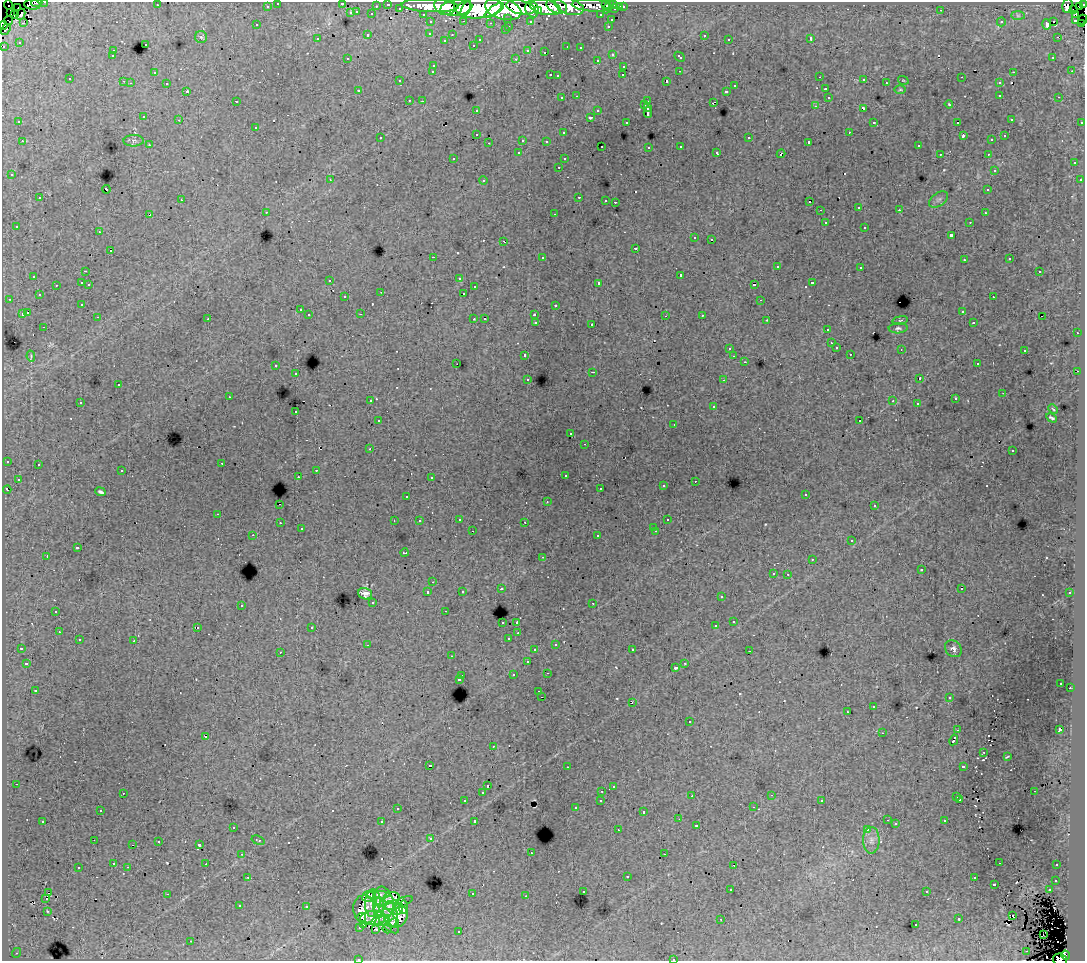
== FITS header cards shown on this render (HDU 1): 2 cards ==
NAXIS1  =                 1083
NAXIS2  =                  959

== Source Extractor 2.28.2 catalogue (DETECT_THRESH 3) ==
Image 1083 x 959 px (HDU 1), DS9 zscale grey, 1 PNG px = 1 image px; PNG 1087 x 963 px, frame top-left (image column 1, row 959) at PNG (2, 2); each listed source drawn as its Kron ellipse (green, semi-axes under 4 px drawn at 4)
Background 280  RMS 1.9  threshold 5.71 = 3 sigma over >= 5 px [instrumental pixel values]
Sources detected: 544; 3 with non-positive FLUX_AUTO (blend fragments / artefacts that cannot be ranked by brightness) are neither listed nor drawn; of the other 541, the 500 brightest by FLUX_AUTO listed and drawn (41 fainter detections omitted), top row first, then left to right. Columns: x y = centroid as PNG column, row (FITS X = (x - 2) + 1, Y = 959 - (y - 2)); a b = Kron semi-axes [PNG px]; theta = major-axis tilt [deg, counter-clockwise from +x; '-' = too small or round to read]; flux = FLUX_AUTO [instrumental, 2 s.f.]
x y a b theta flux
45 2 3 2 - 4.5e+03
37 3 6 3 4 9.6e+03
278 3 3 3 - 5.5e+03
342 3 3 3 - 2.0e+03
388 4 3 3 - 1.1e+04
614 4 3 3 - 9.0e+03
1084 4 3 2 - 1.3e+04
8 5 4 2 - 3.6e+03
32 5 8 5 -5 1.7e+04
157 5 3 2 - 2.0e+02
605 5 4 3 - 8.7e+03
1067 5 7 5 78 9.6e+04
267 6 3 3 - 2.9e+03
376 6 3 2 - 2.2e+03
430 6 28 6 -3 4.7e+05
445 6 10 9 - 3.4e+05
557 6 11 7 -19 1.7e+05
569 6 15 8 -18 1.5e+05
592 6 20 6 -4 4.6e+04
609 6 8 3 62 1.6e+04
1080 6 4 3 - 5.7e+03
18 7 2 2 - 5.4e+02
520 7 14 7 -11 5.7e+05
545 7 16 7 -13 4.3e+05
620 7 3 3 - 2.8e+03
623 7 3 3 - 4.4e+03
400 8 3 3 - 1.5e+03
456 8 16 8 6 5.1e+05
479 8 23 10 6 1.1e+06
466 9 8 4 64 1.8e+05
503 9 18 10 -15 1.1e+06
532 9 8 6 -67 3.5e+05
615 9 3 3 - 1.3e+04
494 10 11 3 34 2.1e+05
941 10 3 2 - 2.4e+02
1073 10 2 2 - 1.7e+03
538 11 4 3 - 1.3e+05
357 12 3 3 - 7.7e+02
11 13 3 3 - 7.7e+03
351 13 3 3 - 1.2e+03
15 14 3 3 - 8.4e+03
21 14 6 3 65 5.4e+03
372 14 3 3 - 1.6e+03
423 14 3 2 - 4.2e+03
1076 14 4 3 - 6.4e+03
601 15 3 3 - 3.1e+03
1018 16 7 4 0 2.5e+02
508 18 3 3 - 1.6e+03
611 20 3 3 - 8.6e+02
1076 20 3 3 - 8.8e+03
1083 20 5 2 - 1.3e+03
9 21 5 2 - 1.8e+03
464 21 3 2 - 8.4e+02
530 21 3 3 - 2.4e+03
1054 21 3 3 - 1.5e+03
431 22 3 3 - 4.4e+03
1001 22 4 4 - 2.7e+02
23 23 3 3 - 3.6e+02
490 23 3 2 - 2.2e+02
1081 23 3 3 - 3.7e+03
1047 24 5 4 - 1.0e+03
3 25 4 3 - 1.7e+04
257 25 3 2 - 2.5e+02
509 26 3 2 - 6.4e+02
608 26 3 2 - 8.3e+02
5 30 6 3 53 2.2e+03
505 30 3 3 - 3.9e+02
430 33 3 3 - 3.0e+02
368 35 3 3 - 9.9e+02
452 35 3 2 - 3.7e+02
704 35 3 3 - 5.9e+02
201 37 6 6 - 2.7e+02
1057 37 2 2 - 3.9e+02
811 38 3 3 - 2.0e+04
317 39 3 3 - 3.9e+02
729 39 3 2 - 2.1e+02
444 40 3 2 - 1.5e+02
480 40 3 3 - 3.8e+02
19 42 3 2 - 1.8e+02
145 44 3 3 - 7.4e+02
473 45 3 3 - 3.3e+02
3 46 3 3 - 2.4e+03
567 47 3 2 - 3.0e+02
580 48 3 3 - 4.5e+02
528 50 3 3 - 5.4e+02
113 51 3 3 - 5.9e+02
544 52 3 2 - 2.2e+02
612 54 3 3 - 6.9e+02
112 56 3 3 - 3.8e+02
680 57 6 3 -43 9.0e+02
1053 57 3 2 - 3.4e+02
347 58 2 2 - 1.0e+02
516 59 3 2 - 1.1e+03
597 60 3 3 - 5.4e+02
434 65 3 3 - 9.0e+02
624 66 3 3 - 5.7e+02
433 71 3 3 - 6.6e+02
679 71 2 2 - 1.1e+02
1072 71 3 3 - 1.1e+02
154 72 3 3 - 3.1e+02
1013 72 3 2 - 6.6e+02
550 75 3 2 - 8.1e+02
623 75 3 2 - 2.1e+02
558 76 3 3 - 3.3e+02
820 77 3 2 - 2.2e+02
962 77 3 2 - 1.1e+02
70 79 3 3 - 4.4e+02
864 80 3 2 - 3.7e+02
903 80 5 3 - 1.1e+02
123 81 3 2 - 1.5e+02
400 81 3 3 - 3.0e+02
666 81 3 3 - 1.4e+03
131 83 4 3 - 1.1e+02
167 83 3 3 - 5.4e+02
886 83 3 3 - 7.1e+02
999 83 3 3 - 6.7e+02
735 86 3 3 - 6.7e+02
825 89 3 3 - 9.4e+02
358 90 3 3 - 2.0e+02
900 90 6 4 1 1.5e+02
187 91 3 3 - 1.8e+03
726 91 3 3 - 7.2e+02
1000 95 3 3 - 6.6e+02
577 96 3 2 - 5.6e+02
828 97 3 3 - 4.7e+02
1059 97 3 2 - 4.7e+02
562 98 3 3 - 5.4e+02
409 100 3 2 - 5.2e+02
236 101 3 2 - 2.7e+02
422 101 3 2 - 1.2e+02
648 101 2 2 - 3.9e+02
713 103 4 2 - 1.1e+03
949 104 4 3 - 1.2e+02
645 105 3 3 - 2.4e+02
815 106 4 3 - 3.5e+02
648 108 3 3 - 9.0e+02
863 108 4 3 - 1.4e+03
476 110 3 3 - 4.6e+02
598 111 3 3 - 7.0e+02
648 113 5 3 - 2.4e+03
144 117 3 3 - 5.7e+02
590 117 3 3 - 2.7e+03
1011 119 3 3 - 3.4e+02
179 120 3 2 - 4.5e+02
19 122 3 2 - 1.9e+02
626 122 3 3 - 3.7e+02
874 122 3 2 - 1.8e+02
958 122 3 3 - 2.6e+04
1082 122 3 3 - 1.7e+03
256 127 3 3 - 6.5e+02
849 132 2 2 - 3.8e+02
563 133 3 3 - 3.9e+02
476 134 3 3 - 1.8e+03
963 136 4 2 - 1.3e+03
1005 136 3 3 - 3.8e+02
380 138 3 3 - 4.0e+02
749 138 3 3 - 8.7e+02
523 140 3 3 - 1.2e+03
992 140 3 3 - 3.5e+02
22 141 3 2 - 6.4e+02
134 141 10 5 1 4.4e+02
546 141 3 3 - 4.7e+02
809 142 3 3 - 2.6e+02
489 143 3 2 - 5.3e+02
149 145 3 3 - 3.2e+02
602 146 2 2 - 2.0e+02
681 146 3 3 - 6.1e+02
918 146 3 3 - 5.6e+02
649 147 3 3 - 4.1e+02
519 153 3 3 - 5.7e+02
717 153 4 3 - 4.2e+02
781 154 4 3 - 1.5e+03
940 154 3 2 - 2.5e+02
988 154 3 2 - 4.9e+02
454 158 3 3 - 4.6e+02
564 159 3 3 - 3.9e+02
1074 163 3 3 - 7.1e+02
559 167 3 2 - 5.8e+02
994 170 3 3 - 3.3e+02
12 175 3 3 - 4.4e+02
330 180 3 2 - 1.8e+02
1080 180 3 3 - 5.2e+02
483 181 4 3 - 1.2e+02
106 189 4 2 - 9.6e+02
988 190 3 3 - 4.3e+02
579 197 3 2 - 8.9e+02
40 198 3 3 - 8.2e+02
939 199 11 6 35 4.3e+02
181 200 3 2 - 4.5e+02
606 200 3 2 - 4.1e+02
615 202 3 2 - 3.3e+02
810 202 3 2 - 4.0e+02
859 207 3 2 - 4.3e+02
820 210 3 2 - 1.5e+02
899 210 3 2 - 3.4e+02
266 212 3 2 - 5.1e+02
985 213 3 3 - 4.3e+02
554 214 3 2 - 4.9e+02
150 215 4 3 - 1.2e+03
825 222 3 3 - 1.1e+03
970 222 3 2 - 3.2e+02
16 226 3 3 - 3.8e+02
865 227 3 3 - 8.7e+02
99 232 3 2 - 4.6e+02
951 235 4 3 - 2.5e+03
694 238 3 3 - 5.2e+02
711 239 3 2 - 3.4e+02
504 241 3 2 - 9.5e+02
635 248 3 3 - 1.3e+03
110 251 3 2 - 4.3e+02
433 257 3 2 - 1.4e+03
542 257 3 3 - 5.7e+02
1010 259 3 3 - 3.3e+02
964 260 3 3 - 4.6e+02
777 267 3 3 - 1.6e+03
861 267 3 3 - 3.3e+02
85 271 3 2 - 1.4e+02
1039 271 3 3 - 1.3e+03
680 275 3 2 - 8.4e+03
34 276 3 3 - 7.1e+02
459 278 3 3 - 3.8e+02
330 280 3 2 - 3.9e+02
82 283 3 3 - 1.6e+03
599 283 3 3 - 3.8e+03
812 283 3 3 - 1.0e+03
89 284 3 2 - 5.2e+02
56 285 3 2 - 4.0e+02
754 285 4 2 - 1.4e+03
474 287 3 3 - 5.7e+02
381 292 3 3 - 1.2e+02
464 293 3 2 - 2.2e+02
39 295 3 3 - 3.5e+02
345 297 3 3 - 4.3e+02
993 297 3 2 - 4.8e+02
9 299 3 2 - 3.8e+02
761 300 2 2 - 9.6e+01
82 304 3 3 - 3.7e+02
555 305 3 2 - 1.5e+02
300 310 3 3 - 4.8e+02
962 311 3 3 - 3.8e+02
27 313 3 3 - 1.2e+03
22 314 3 3 - 1.5e+03
361 314 3 2 - 2.0e+02
534 314 3 2 - 1.4e+02
309 315 3 3 - 6.7e+02
702 315 3 3 - 5.8e+02
665 316 3 2 - 2.0e+02
98 317 3 2 - 4.8e+02
1042 317 2 2 - 1.3e+02
208 319 3 2 - 2.5e+02
474 319 3 3 - 1.1e+02
485 319 3 2 - 3.0e+02
767 320 3 2 - 4.9e+02
900 320 8 4 9 1.7e+02
536 322 3 3 - 4.9e+02
973 323 3 2 - 2.2e+02
592 324 3 2 - 1.1e+03
44 327 3 2 - 4.1e+02
898 328 9 5 3 3.2e+02
827 330 2 2 - 1.0e+02
1077 333 3 2 - 7.5e+02
831 343 3 3 - 1.7e+02
729 348 3 3 - 1.7e+02
836 348 3 3 - 4.8e+02
901 349 3 3 - 1.1e+02
1025 350 3 3 - 1.2e+03
850 354 3 2 - 3.6e+02
525 355 3 3 - 5.5e+02
31 356 6 3 -78 1.3e+02
734 356 3 2 - 1.9e+02
745 362 3 3 - 1.2e+02
457 364 2 2 - 9.5e+01
977 364 3 2 - 3.6e+02
276 366 3 3 - 7.5e+02
1078 371 2 2 - 5.8e+02
593 372 3 2 - 1.0e+03
296 374 3 2 - 4.0e+02
920 378 3 3 - 1.9e+03
528 379 3 3 - 4.3e+02
724 380 3 3 - 9.9e+01
118 385 3 2 - 5.0e+02
1003 393 3 2 - 1.6e+02
229 397 3 2 - 1.7e+02
955 399 3 3 - 3.5e+02
370 401 3 2 - 4.4e+02
893 401 3 3 - 1.8e+02
80 402 3 2 - 5.2e+02
917 404 3 3 - 2.3e+02
714 406 3 3 - 4.6e+02
1053 409 5 3 - 1.5e+02
296 412 3 2 - 3.4e+02
1052 418 6 3 -30 2.2e+02
378 421 3 3 - 4.0e+02
860 421 2 2 - 1.2e+02
674 424 2 2 - 1.2e+02
571 434 3 3 - 3.2e+02
585 444 3 2 - 3.1e+02
370 449 3 2 - 3.3e+02
1012 451 3 3 - 4.5e+02
7 461 3 3 - 4.6e+02
222 463 3 2 - 4.5e+02
38 465 3 3 - 5.2e+02
316 470 3 2 - 7.0e+02
122 471 3 3 - 4.8e+02
565 475 3 3 - 4.0e+02
298 476 2 2 - 9.2e+01
431 478 3 3 - 2.9e+02
18 479 3 3 - 3.6e+02
695 481 3 2 - 3.1e+02
663 486 3 3 - 6.0e+02
600 488 3 2 - 3.3e+02
7 489 4 3 - 1.1e+03
101 492 5 3 - 2.5e+02
806 494 3 3 - 3.5e+02
407 496 3 3 - 3.7e+02
547 502 3 3 - 1.1e+02
279 504 2 2 - 1.4e+02
874 506 3 3 - 3.5e+02
218 514 3 2 - 5.9e+02
459 519 3 2 - 6.5e+02
667 520 3 3 - 3.8e+02
394 521 3 2 - 1.3e+02
419 521 3 3 - 3.3e+02
525 522 3 2 - 3.8e+02
280 523 3 2 - 4.4e+02
654 527 3 3 - 3.7e+02
301 529 3 3 - 2.6e+02
472 531 2 2 - 1.8e+02
656 531 3 2 - 5.5e+02
253 535 3 2 - 2.8e+02
598 536 3 3 - 6.1e+02
852 540 3 3 - 6.7e+02
77 548 4 3 - 2.1e+03
405 553 4 2 - 1.3e+02
47 556 3 2 - 1.6e+03
543 557 3 3 - 2.4e+02
812 559 2 2 - 1.1e+02
921 570 3 2 - 1.3e+02
773 573 3 3 - 4.1e+02
788 574 3 2 - 4.9e+02
433 582 3 2 - 2.2e+02
501 589 3 3 - 5.1e+02
961 589 3 2 - 2.8e+02
462 591 3 3 - 4.0e+02
428 592 3 3 - 9.7e+02
1070 593 3 3 - 5.2e+02
365 594 7 5 -18 6.5e+02
721 597 3 3 - 4.5e+02
373 602 3 3 - 5.3e+02
593 603 3 2 - 3.4e+02
241 605 3 3 - 7.2e+02
56 611 3 3 - 1.9e+03
445 611 3 2 - 2.8e+02
734 621 3 3 - 1.9e+03
502 622 3 3 - 6.3e+02
517 622 3 3 - 2.9e+03
716 626 3 3 - 1.8e+03
197 627 3 2 - 5.0e+02
312 627 3 3 - 5.7e+02
59 632 3 3 - 4.6e+02
518 633 3 3 - 3.4e+02
508 638 3 2 - 4.9e+02
79 640 3 3 - 1.1e+03
134 641 3 3 - 1.6e+03
556 644 3 3 - 5.3e+02
367 645 3 2 - 2.8e+02
21 648 3 3 - 1.1e+02
953 649 9 7 -48 4.5e+02
535 650 3 3 - 4.2e+02
632 650 3 2 - 5.6e+02
749 651 3 2 - 4.1e+02
280 652 3 2 - 1.2e+02
452 656 2 2 - 9.3e+01
527 662 3 3 - 8.4e+02
26 663 3 3 - 4.2e+02
685 663 3 2 - 5.9e+02
676 668 4 3 - 5.6e+02
547 673 3 2 - 8.9e+02
513 675 3 3 - 7.2e+02
462 676 3 3 - 6.3e+02
459 679 3 3 - 1.3e+03
1061 683 3 3 - 2.3e+02
1070 688 2 2 - 4.6e+02
35 690 3 3 - 2.8e+02
539 692 3 3 - 4.6e+02
542 697 3 2 - 5.4e+02
949 698 3 3 - 3.2e+02
632 702 3 2 - 3.5e+02
873 707 3 2 - 4.5e+02
848 712 3 2 - 1.1e+02
690 722 3 3 - 8.1e+02
958 730 3 2 - 7.9e+02
1060 730 4 4 - 3.8e+03
882 733 3 2 - 1.8e+02
206 737 3 2 - 1.9e+02
954 740 5 3 - 4.8e+03
493 746 3 2 - 1.7e+02
984 752 2 2 - 9.9e+01
1007 757 3 2 - 1.0e+02
429 765 3 3 - 3.8e+03
963 766 4 3 - 1.4e+03
567 767 3 2 - 2.6e+02
16 784 3 2 - 4.1e+02
488 786 3 3 - 2.0e+03
613 786 3 3 - 5.7e+02
602 791 3 2 - 5.5e+02
1034 791 3 2 - 2.9e+02
123 793 3 2 - 3.1e+02
482 793 3 3 - 4.7e+02
771 795 4 3 - 9.8e+01
692 796 3 2 - 2.3e+02
957 797 3 3 - 3.2e+02
960 799 3 2 - 4.8e+02
601 800 3 3 - 5.5e+02
465 801 3 3 - 5.9e+02
822 801 3 3 - 2.0e+02
753 807 3 2 - 4.5e+02
575 808 3 3 - 3.7e+02
397 809 3 3 - 5.0e+02
100 811 3 2 - 4.6e+02
644 812 3 3 - 1.0e+03
679 819 3 2 - 1.1e+02
887 820 3 2 - 2.1e+02
43 821 3 3 - 5.2e+02
475 821 3 3 - 1.8e+03
945 821 3 3 - 6.5e+02
382 822 3 3 - 1.1e+03
896 824 3 3 - 1.5e+02
696 826 3 2 - 1.7e+02
233 827 3 3 - 4.6e+02
867 829 3 3 - 2.4e+02
618 830 3 2 - 2.3e+02
431 839 3 3 - 4.0e+02
94 840 3 2 - 1.1e+02
258 840 7 2 -18 1.2e+02
871 840 13 8 89 7.8e+02
159 842 3 3 - 3.9e+02
133 845 3 2 - 1.1e+02
200 845 4 3 - 1.1e+04
531 853 3 2 - 1.3e+02
242 854 3 2 - 4.4e+02
664 854 2 2 - 3.0e+02
113 863 3 3 - 2.1e+02
999 863 2 2 - 9.5e+01
206 864 2 2 - 3.6e+02
734 865 3 2 - 6.6e+02
1057 865 3 2 - 3.6e+02
128 867 3 2 - 5.7e+02
78 868 3 3 - 9.8e+02
627 876 3 3 - 1.3e+03
248 877 3 3 - 5.6e+02
974 878 3 3 - 6.7e+02
1056 880 3 3 - 6.1e+02
994 884 3 3 - 1.6e+03
731 890 3 3 - 3.2e+02
1049 890 3 3 - 6.8e+02
583 891 3 3 - 5.0e+02
927 892 3 3 - 5.1e+02
48 893 3 2 - 3.6e+02
167 894 3 2 - 1.4e+03
472 894 3 3 - 1.0e+03
378 895 11 4 1 3.0e+02
368 896 6 5 - 5.8e+02
526 896 3 2 - 3.4e+02
392 898 8 6 2 5.2e+02
46 899 3 2 - 4.3e+02
385 901 15 8 -72 2.2e+03
373 903 14 8 88 1.8e+03
399 903 15 4 21 1.3e+03
240 905 3 3 - 3.2e+02
379 906 9 5 -88 1.3e+03
306 907 3 3 - 5.9e+02
403 907 7 4 87 9.2e+02
398 909 6 4 61 1.1e+03
364 910 14 11 -81 1.6e+03
47 911 3 2 - 1.1e+02
391 914 13 7 -82 2.0e+03
1012 915 3 3 - 3.3e+04
361 917 5 3 - 1.7e+03
398 917 11 8 57 1.3e+03
373 918 12 7 5 9.2e+02
387 919 17 7 -51 2.7e+03
721 919 3 2 - 1.1e+02
959 919 3 3 - 9.9e+02
382 921 7 4 13 5.3e+02
393 923 6 3 20 7.1e+02
364 925 3 2 - 2.8e+02
916 925 3 3 - 5.7e+02
360 927 3 3 - 3.1e+02
376 929 3 2 - 2.4e+02
387 929 4 3 - 2.1e+02
459 931 2 2 - 1.2e+02
1044 935 2 2 - 3.0e+02
191 941 2 2 - 1.2e+02
1027 951 2 2 - 1.1e+02
16 953 5 3 - 1.3e+02
1065 955 5 3 - 4.2e+04
673 959 3 2 - 2.9e+02
358 960 3 2 - 1.5e+02
1060 960 7 6 - 5.0e+04
At the frame edge (FLAGS 8, measured only in part): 11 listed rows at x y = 45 2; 37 3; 278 3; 342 3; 1084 4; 8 5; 3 25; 3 46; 673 959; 358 960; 1060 960
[41 fainter detections neither listed nor drawn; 3 non-positive-flux detections neither listed nor drawn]